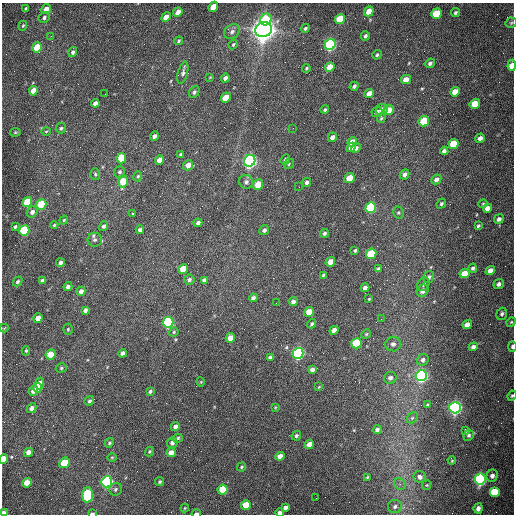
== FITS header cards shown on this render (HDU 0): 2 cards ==
NAXIS1  =                  512 /fastest changing axis
NAXIS2  =                  512 /next to fastest changing axis

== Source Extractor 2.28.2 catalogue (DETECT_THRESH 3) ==
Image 512 x 512 px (HDU 0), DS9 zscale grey, 1 PNG px = 1 image px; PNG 516 x 516 px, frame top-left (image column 1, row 512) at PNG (2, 3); each listed source drawn as its Kron ellipse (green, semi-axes under 4 px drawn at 4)
Background 1560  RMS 24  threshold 71.7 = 3 sigma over >= 5 px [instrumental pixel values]
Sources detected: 206; all 206 listed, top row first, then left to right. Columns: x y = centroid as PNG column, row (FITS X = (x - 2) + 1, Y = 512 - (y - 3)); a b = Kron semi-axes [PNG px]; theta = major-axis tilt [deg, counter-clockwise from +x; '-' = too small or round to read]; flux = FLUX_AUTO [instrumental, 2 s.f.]
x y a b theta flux
213 7 5 4 - 2.5e+04
26 8 3 3 - 1.9e+03
46 9 5 4 - 1.2e+04
369 11 5 4 - 2.2e+04
178 12 5 4 - 1.0e+04
455 13 4 3 - 2.8e+03
436 14 5 5 - 6.1e+04
166 17 5 4 - 1.5e+04
44 18 6 5 - 3.8e+03
266 19 6 5 - 5.7e+04
340 19 5 4 - 6.7e+04
511 23 5 5 - 2.4e+03
23 26 5 4 - 1.7e+03
305 28 4 3 - 2.4e+03
264 30 8 7 - 2.2e+06
232 32 8 6 42 5.8e+03
51 36 3 2 - 1.7e+03
365 36 4 3 - 3.8e+03
179 41 4 3 - 1.8e+03
330 44 6 5 - 3.5e+05
233 45 5 3 - 1.9e+03
37 47 5 4 - 4.4e+04
73 52 5 4 - 4.0e+03
377 55 5 4 - 2.7e+03
430 63 5 4 - 4.1e+03
512 65 6 4 87 1.9e+04
330 67 5 4 - 2.2e+04
306 68 4 3 - 1.9e+03
183 73 11 5 75 4.7e+03
210 77 4 2 - 1.0e+03
225 78 4 4 - 4.6e+03
406 79 5 4 - 1.4e+04
354 86 4 3 - 2.9e+03
33 91 5 4 - 2.4e+04
194 92 6 4 61 3.7e+03
455 92 5 4 - 1.8e+04
369 93 5 4 - 1.2e+04
105 94 2 2 - 6.4e+02
226 98 5 4 - 3.4e+04
95 103 4 4 - 7.3e+03
475 104 5 4 - 2.6e+04
382 109 6 5 - 7.4e+03
325 110 4 4 - 2.6e+03
389 110 5 4 - 2.2e+04
377 112 6 5 - 4.6e+03
381 118 5 4 - 1.8e+03
424 121 5 5 - 6.6e+04
61 128 5 5 - 3.3e+03
293 128 2 2 - 7.0e+02
46 131 5 3 - 1.6e+03
15 132 5 4 - 1.7e+03
154 136 5 4 - 5.7e+03
332 137 5 4 - 6.1e+03
480 138 5 4 - 5.7e+03
352 142 5 4 - 2.6e+04
453 144 5 5 - 4.8e+04
351 147 5 4 - 1.3e+04
356 148 5 4 - 4.5e+03
444 151 4 4 - 5.0e+03
181 154 4 3 - 2.3e+03
121 158 5 5 - 4.5e+04
285 159 5 4 - 3.8e+03
160 160 5 4 - 1.5e+04
250 161 6 5 - 7.2e+05
289 164 5 4 - 2.2e+03
188 165 5 4 - 1.3e+04
120 172 6 5 - 3.6e+03
95 174 6 5 - 2.4e+03
405 174 5 4 - 5.1e+03
138 176 5 4 - 2.0e+03
349 178 5 4 - 2.8e+04
436 179 5 4 - 5.5e+03
123 181 6 4 73 4.2e+04
246 182 7 7 - 5.1e+03
307 183 5 4 - 3.9e+03
258 185 5 5 - 3.7e+04
299 187 2 2 - 9.0e+02
27 202 5 4 - 7.0e+04
41 204 5 5 - 8.2e+04
441 204 5 4 - 2.9e+03
483 204 4 4 - 1.8e+03
371 208 5 5 - 1.7e+05
487 208 4 4 - 8.8e+03
32 212 6 5 - 6.4e+03
398 213 6 5 - 2.4e+03
133 214 3 3 - 2.6e+03
499 219 5 4 - 4.8e+03
64 220 4 3 - 1.8e+03
198 223 4 3 - 5.2e+03
54 225 4 4 - 1.8e+03
103 226 5 4 - 3.9e+03
478 226 4 3 - 2.5e+03
15 227 3 3 - 2.5e+03
24 230 5 5 - 1.4e+05
140 230 4 3 - 5.6e+03
264 230 5 4 - 4.3e+03
324 233 4 4 - 3.1e+03
95 240 7 7 - 5.7e+03
355 250 3 3 - 2.4e+03
371 254 5 5 - 6.7e+04
330 262 5 4 - 1.6e+04
60 263 4 3 - 4.5e+03
473 268 4 4 - 3.3e+03
183 269 5 4 - 3.4e+04
378 269 4 3 - 2.9e+03
490 271 5 4 - 1.2e+04
464 274 5 4 - 1.9e+04
323 275 4 3 - 2.2e+03
429 277 6 5 - 3.9e+03
189 280 5 5 - 5.2e+03
204 280 4 4 - 6.3e+03
42 281 4 3 - 5.2e+03
18 282 5 4 - 3.0e+03
423 284 7 5 60 4.3e+03
499 284 5 4 - 5.4e+03
68 286 4 4 - 6.5e+03
365 288 4 4 - 6.7e+03
81 291 5 4 - 6.3e+03
422 291 6 5 - 7.8e+03
253 298 4 4 - 5.1e+03
369 299 3 2 - 1.3e+03
293 302 4 4 - 8.0e+03
276 303 2 2 - 9.4e+02
85 310 4 3 - 4.8e+03
309 312 5 4 - 3.1e+04
502 314 6 5 - 3.6e+03
38 318 5 4 - 1.4e+04
381 319 2 2 - 9.1e+02
168 322 5 5 - 3.5e+05
511 322 5 4 - 1.8e+03
312 324 5 3 - 2.5e+03
467 325 5 4 - 1.2e+04
4 328 4 3 - 1.2e+03
68 329 5 4 - 2.0e+03
334 330 5 4 - 1.0e+04
174 332 5 4 - 1.9e+03
366 334 5 4 - 2.1e+03
230 338 5 4 - 2.3e+04
357 343 5 5 - 1.1e+05
393 344 8 7 - 5.3e+03
473 347 4 4 - 5.7e+03
512 347 5 3 - 3.9e+03
26 351 4 4 - 2.2e+03
123 353 4 4 - 5.8e+03
298 353 5 5 - 4.3e+05
51 355 5 4 - 4.9e+04
270 357 4 3 - 3.6e+03
423 360 6 5 - 5.0e+03
61 368 6 4 17 2.5e+03
312 369 4 4 - 5.8e+03
421 376 6 5 - 5.7e+05
390 378 6 6 - 5.6e+03
201 382 5 3 - 1.2e+03
40 384 6 4 80 1.8e+04
319 387 3 3 - 1.1e+03
37 388 5 3 - 1.4e+04
33 391 5 4 - 9.2e+03
150 391 4 3 - 2.6e+03
512 396 5 4 - 2.1e+03
89 401 5 4 - 3.2e+03
427 405 4 3 - 2.3e+03
275 407 4 3 - 1.3e+03
32 408 5 4 - 5.9e+03
455 408 6 5 - 6.4e+05
412 418 6 4 45 2.8e+03
175 427 4 4 - 7.3e+03
377 430 4 4 - 5.7e+03
466 430 4 3 - 2.7e+03
469 435 5 5 - 3.5e+03
296 436 5 4 - 3.3e+03
178 438 5 4 - 2.6e+03
109 443 5 4 - 2.5e+03
172 443 5 5 - 5.5e+03
309 444 5 4 - 1.3e+04
149 451 5 4 - 2.2e+03
28 452 5 4 - 1.0e+04
171 453 5 4 - 1.4e+04
280 456 5 4 - 1.2e+04
112 457 5 3 - 1.4e+03
3 459 5 4 - 2.7e+04
452 460 4 2 - 1.4e+03
64 463 6 4 40 4.1e+04
242 467 5 3 - 2.1e+03
492 476 6 5 - 6.7e+03
367 477 3 3 - 1.5e+03
420 477 6 6 - 7.3e+03
480 479 5 5 - 5.0e+05
107 482 5 5 - 4.5e+05
160 482 4 4 - 2.6e+03
27 483 5 4 - 2.6e+04
400 484 6 5 - 3.5e+03
427 485 5 4 - 1.7e+03
115 489 6 6 - 4.2e+03
222 489 5 5 - 4.3e+04
495 492 5 5 - 4.5e+04
88 495 8 5 89 1.7e+05
316 498 2 2 - 3.3e+03
246 505 5 4 - 3.3e+04
285 507 4 4 - 5.9e+03
395 507 7 6 - 4.6e+03
185 508 4 4 - 1.5e+03
478 508 5 4 - 5.9e+03
3 513 4 3 - 1.5e+04
92 513 4 2 - 3.5e+03
196 513 5 2 - 4.3e+03
280 513 4 3 - 7.8e+03
At the frame edge (FLAGS 8, measured only in part): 8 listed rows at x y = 512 65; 512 347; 512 396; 3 459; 3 513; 92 513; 196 513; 280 513